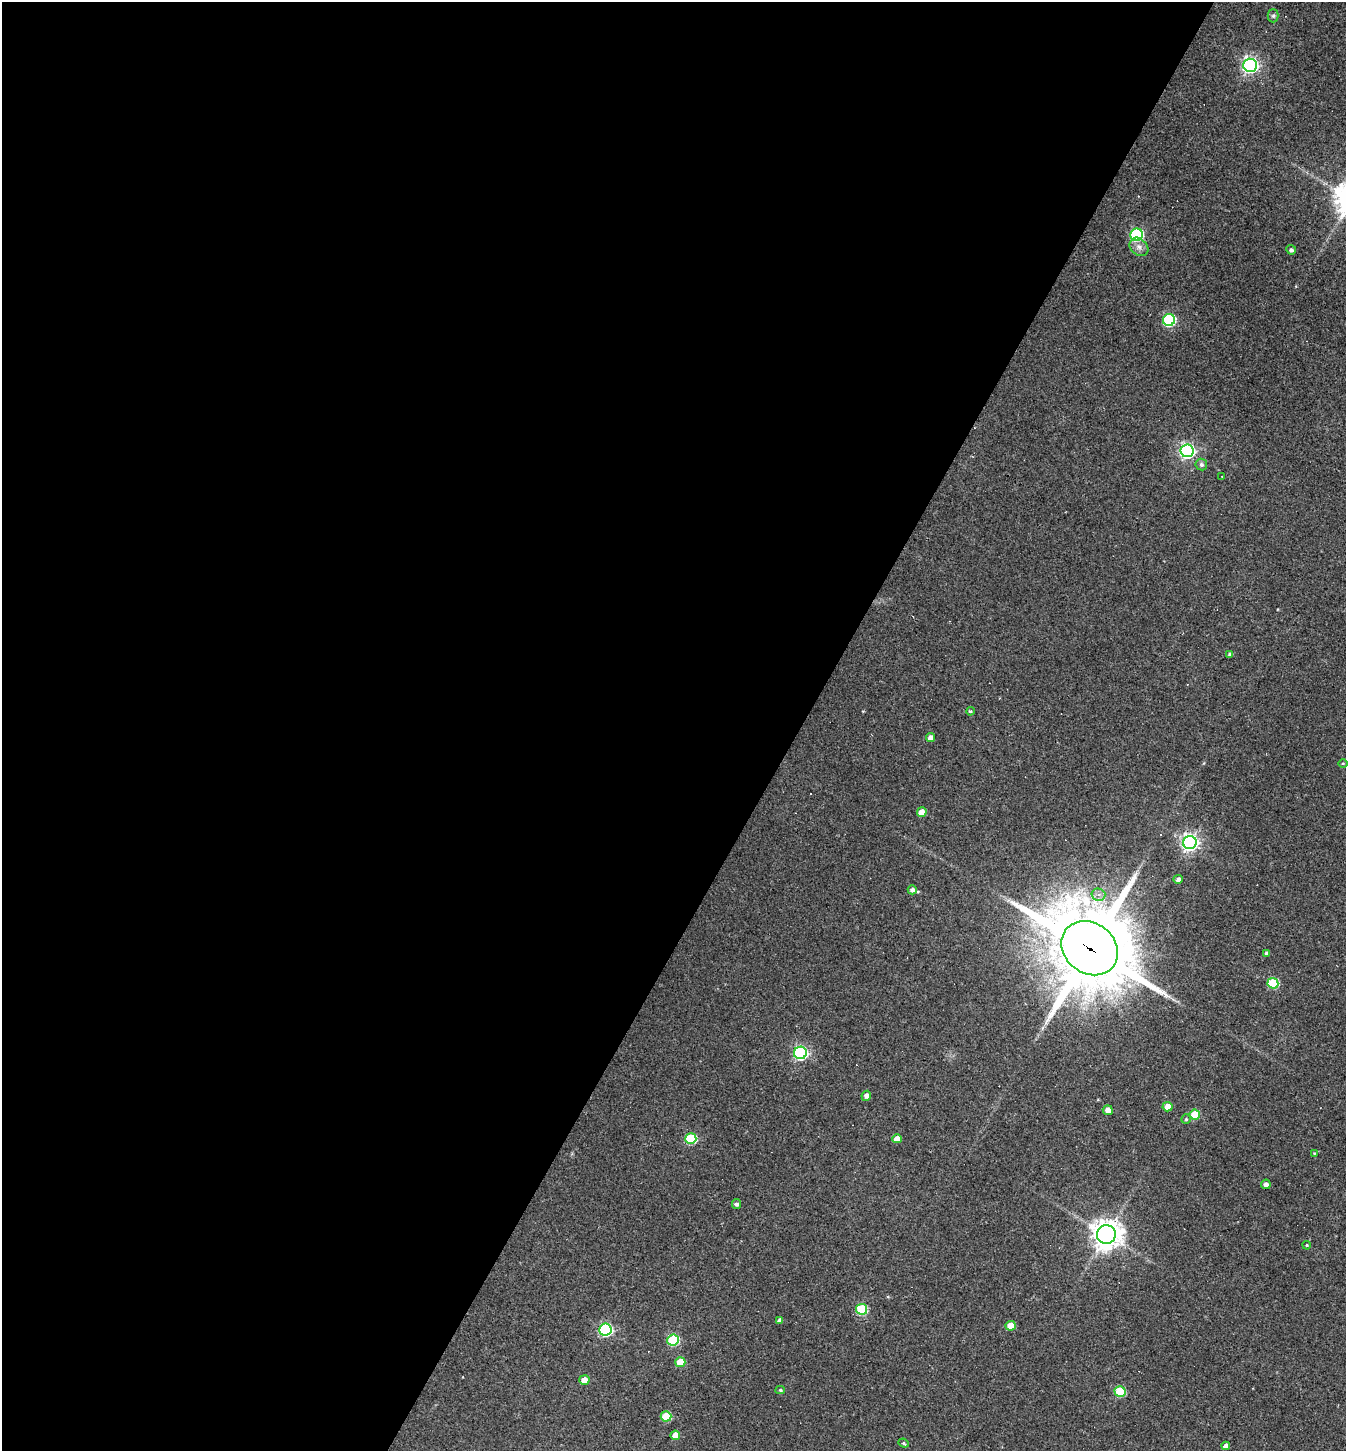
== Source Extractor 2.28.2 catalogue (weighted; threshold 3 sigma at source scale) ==
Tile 5 of 4 x 4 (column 1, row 2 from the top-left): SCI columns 144-1487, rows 2898-4346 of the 5802 x 5794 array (HDU 1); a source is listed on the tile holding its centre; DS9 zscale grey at full resolution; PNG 1348 x 1453 px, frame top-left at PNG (2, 2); each listed source drawn as its Kron ellipse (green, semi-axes under 4 px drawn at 4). Shown black and unused: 59% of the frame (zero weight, under 2 of 3 exposures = <1% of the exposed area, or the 3 px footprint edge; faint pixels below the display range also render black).
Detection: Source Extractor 2.28.2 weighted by HDU 2 'WHT'; one run over the whole footprint, this tile lists its part. Background 0.06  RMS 0.0065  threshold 0.0294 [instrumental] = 3 sigma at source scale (4.5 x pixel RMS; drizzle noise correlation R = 1.50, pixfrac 1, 0.05/0.05 arcsec/px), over >= 5 px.
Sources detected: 51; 4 cosmic-ray / hot-pixel residue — neither listed nor drawn; the other 47 listed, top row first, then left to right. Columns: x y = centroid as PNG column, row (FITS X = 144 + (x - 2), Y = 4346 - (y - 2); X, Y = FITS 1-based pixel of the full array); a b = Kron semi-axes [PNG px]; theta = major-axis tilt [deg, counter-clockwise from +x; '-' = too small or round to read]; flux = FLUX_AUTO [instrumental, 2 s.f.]
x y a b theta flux
1273 16 6 5 - 1.3
1250 65 7 6 - 210
1137 235 6 6 - 81
1139 247 10 8 -41 3.4
1291 250 5 4 - 1.9
1169 320 6 6 - 76
1187 451 6 6 - 170
1201 465 6 5 - 1.6
1222 476 3 2 - 0.62
1230 654 4 4 - 2.2
970 711 4 3 - 0.88
930 737 4 4 - 3.6
1343 763 4 3 - 0.65
922 812 5 4 - 6.1
1190 842 7 6 - 260
1178 879 4 4 - 2.7
912 890 4 4 - 2.4
1098 895 7 6 - 2.9
1090 948 30 25 -38 8000
1267 953 4 3 - 1.7
1273 983 5 5 - 38
800 1053 6 6 - 120
866 1096 5 4 - 2.6
1168 1107 5 4 - 7.2
1108 1110 5 5 - 5
1195 1115 5 5 - 21
1186 1119 5 5 - 0.98
691 1139 5 5 - 44
897 1139 5 4 - 6.8
1314 1153 4 3 - 0.56
1266 1184 5 4 - 2.9
736 1204 5 4 - 1.7
1106 1234 9 9 - 840
1307 1245 4 3 - 0.72
862 1309 5 5 - 42
780 1320 4 4 - 2.4
1011 1326 5 5 - 12
605 1330 6 6 - 95
673 1340 6 5 - 47
680 1362 5 5 - 16
584 1380 5 5 - 5.9
780 1390 4 4 - 1
1120 1391 5 5 - 31
666 1416 5 5 - 23
675 1435 5 4 - 9
904 1443 5 4 - 0.98
1226 1446 4 4 - 2.9
Overlapping masked pixels (flux is a lower limit): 1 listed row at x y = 1090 948